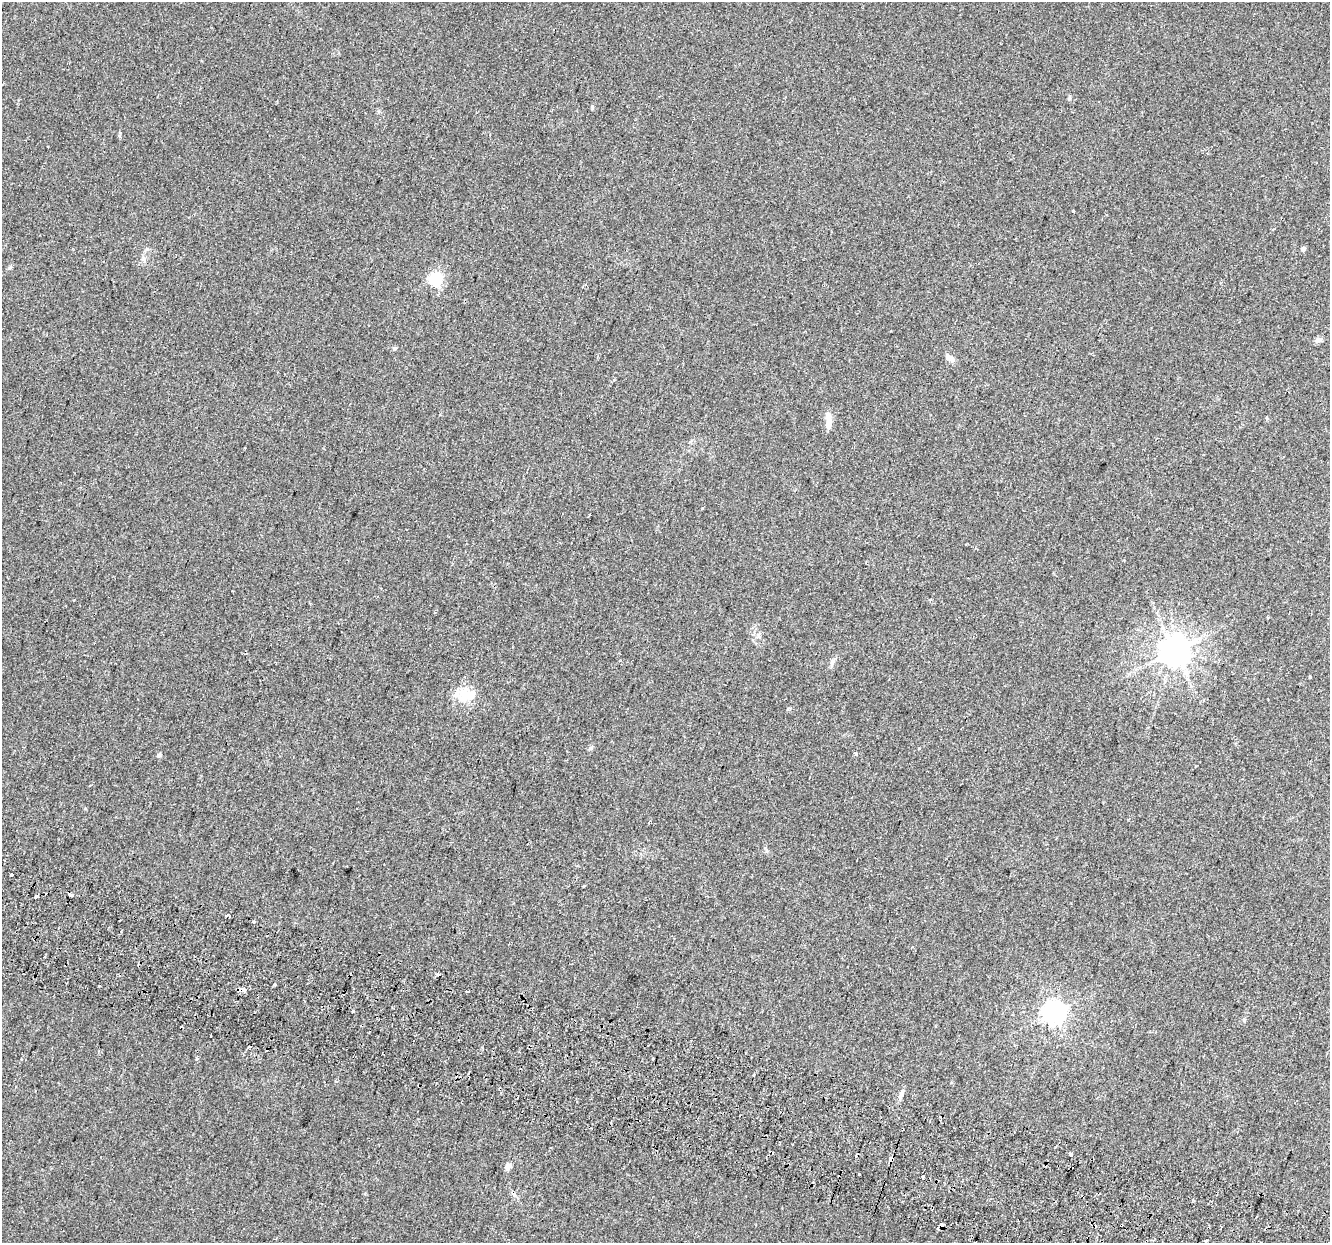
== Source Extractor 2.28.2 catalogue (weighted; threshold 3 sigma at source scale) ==
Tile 6 of 4 x 4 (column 2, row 2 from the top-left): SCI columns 1390-2717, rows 2828-4068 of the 5427 x 5594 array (HDU 1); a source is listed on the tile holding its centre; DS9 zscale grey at full resolution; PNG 1332 x 1245 px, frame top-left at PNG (2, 2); no overlay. Shown black and unused: <1% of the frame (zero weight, under 2 of 3 exposures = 4% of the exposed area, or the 3 px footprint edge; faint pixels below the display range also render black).
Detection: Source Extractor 2.28.2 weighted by HDU 2 'WHT'; one run over the whole footprint, this tile lists its part. Background 0.0371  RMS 0.0054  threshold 0.0245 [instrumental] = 3 sigma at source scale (4.5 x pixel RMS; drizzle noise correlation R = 1.50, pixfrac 1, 0.0396/0.0396 arcsec/px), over >= 5 px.
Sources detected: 47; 10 cosmic-ray / hot-pixel residue — not listed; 1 inside a brighter listed object's ellipse — not listed separately; the other 36 listed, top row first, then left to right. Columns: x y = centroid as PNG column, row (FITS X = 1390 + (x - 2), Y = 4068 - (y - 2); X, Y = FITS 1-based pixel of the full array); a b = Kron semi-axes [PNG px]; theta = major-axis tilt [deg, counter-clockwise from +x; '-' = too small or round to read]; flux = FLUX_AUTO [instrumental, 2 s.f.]
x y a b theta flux
1073 210 3 3 - 2.8
1303 249 4 4 - 1.9
436 279 6 6 - 82
1318 340 8 6 0 1.4
949 357 13 6 -33 2.6
828 421 20 6 -88 4.7
589 515 3 2 - 0.65
1175 650 9 8 - 840
832 661 8 5 46 1.2
1310 676 3 2 - 0.46
472 695 34 12 20 9.1
590 748 6 4 71 0.8
855 753 3 3 - 4.2
159 755 7 4 59 0.93
12 874 4 3 - 8.3
584 886 3 3 - 0.76
70 895 4 3 - 6
36 897 3 3 - 6
227 915 4 3 - 6.7
253 922 4 3 - 5.6
439 974 5 3 - 0.93
274 985 3 3 - 1.3
99 986 3 3 - 1.4
245 990 3 3 - 7
467 991 3 3 - 1.2
353 1012 3 3 - 2.9
1054 1012 7 7 - 390
1244 1020 6 4 -71 0.77
210 1036 3 3 - 1.8
250 1047 3 2 - 0.86
902 1093 14 5 72 2.2
1071 1154 4 3 - 5
891 1159 4 3 - 16
508 1166 5 4 - 4.8
922 1176 3 3 - 4
1205 1241 3 3 - 0.72
Overlapping masked pixels (flux is a lower limit): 2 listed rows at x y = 70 895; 891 1159
Unlisted compact peaks at least as high as the median listed source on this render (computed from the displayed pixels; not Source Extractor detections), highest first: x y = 592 106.